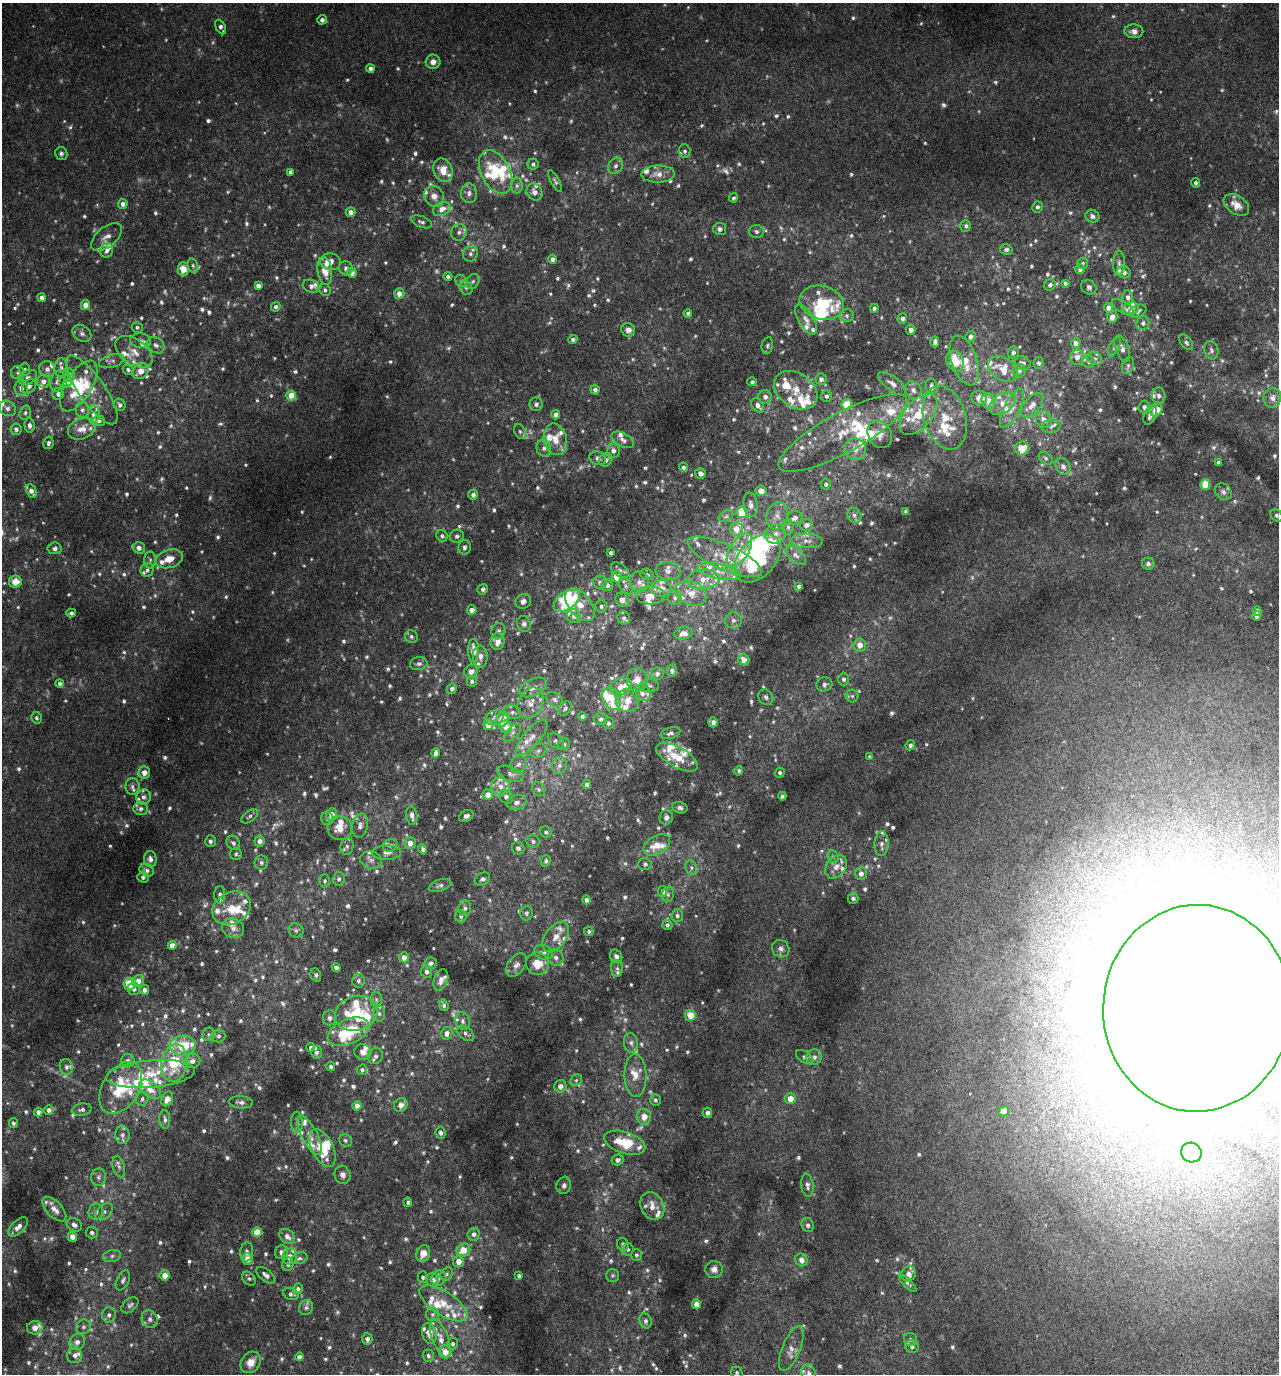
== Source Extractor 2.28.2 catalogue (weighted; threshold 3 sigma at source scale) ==
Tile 6 of 4 x 4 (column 2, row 2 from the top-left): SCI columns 1455-2731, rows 2793-4164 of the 5407 x 5580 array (HDU 1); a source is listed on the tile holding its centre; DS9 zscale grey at full resolution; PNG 1281 x 1376 px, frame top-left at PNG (2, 3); each listed source drawn as its Kron ellipse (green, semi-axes under 4 px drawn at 4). Shown black and unused: <1% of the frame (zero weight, under 2 of 3 exposures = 3% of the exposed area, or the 3 px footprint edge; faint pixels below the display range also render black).
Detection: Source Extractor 2.28.2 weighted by HDU 2 'WHT'; one run over the whole footprint, this tile lists its part. Background 0.0208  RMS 0.0078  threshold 0.0349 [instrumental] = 3 sigma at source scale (4.5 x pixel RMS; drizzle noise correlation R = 1.50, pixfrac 1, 0.0396/0.0396 arcsec/px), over >= 5 px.
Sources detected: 1236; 116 too faint to see at this stretch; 6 inside a brighter object's white glare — neither listed nor drawn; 180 inside a brighter listed object's ellipse — not listed separately; of the other 934, all 500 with FLUX_AUTO >= 1.64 (the completeness limit of this list) listed and drawn (434 fainter detections not listed), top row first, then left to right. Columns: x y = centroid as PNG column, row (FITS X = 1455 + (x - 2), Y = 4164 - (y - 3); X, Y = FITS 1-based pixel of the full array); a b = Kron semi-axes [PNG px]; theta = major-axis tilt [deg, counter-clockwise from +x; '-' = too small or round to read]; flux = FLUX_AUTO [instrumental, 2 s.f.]
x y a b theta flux
322 20 5 4 - 2.5
221 27 8 4 -62 2.9
1134 31 9 7 -2 4.5
433 62 7 7 - 3.9
370 68 4 4 - 2.9
685 151 6 6 - 1.9
61 154 6 6 - 2
533 164 5 5 - 1.7
616 166 8 7 - 2.5
443 170 12 9 -65 11
290 172 4 4 - 2.7
496 172 23 14 -62 35
658 174 17 8 1 7.3
555 181 12 4 -62 1.8
1195 183 5 4 - 1.9
517 186 8 6 89 2.1
534 192 9 7 -57 4.7
469 193 10 8 -84 3.8
434 196 11 9 -56 5.6
733 198 4 4 - 1.9
123 204 5 4 - 3.6
1236 205 14 9 -34 9.1
1037 207 5 5 - 1.9
442 209 9 6 25 5.8
350 212 5 4 - 3.8
1092 216 7 6 - 2.6
422 222 11 5 -20 2.1
966 226 6 5 - 2.2
720 229 6 6 - 3
459 232 8 8 - 3.4
756 232 7 6 - 2.2
107 237 18 10 40 6.7
1006 249 6 5 - 1.7
107 251 7 6 - 3.3
470 254 8 7 - 3
553 259 4 4 - 2.8
330 262 10 8 -11 6.9
1083 263 5 5 - 1.8
1119 263 12 6 87 2.9
193 266 7 5 -74 1.7
346 268 7 6 - 3.1
183 269 7 5 -89 12
1080 269 5 5 - 2.7
325 271 14 7 -82 12
1124 272 7 6 - 3.2
352 273 5 5 - 5.2
448 276 4 4 - 1.9
461 281 6 5 - 1.7
473 281 8 6 56 2
1065 283 4 3 - 1.7
1050 285 6 5 - 2.3
258 286 4 4 - 3.8
311 286 9 6 -20 3.3
1089 287 8 6 -41 2.4
466 288 8 6 -62 2.1
325 290 6 5 - 1.9
399 293 5 5 - 5.5
1128 297 7 5 -86 2.7
42 298 4 4 - 3.6
822 303 22 16 -16 40
85 305 5 4 - 6.8
276 307 5 4 - 1.7
1123 307 12 5 -31 2.3
874 308 4 4 - 2.2
1108 308 5 4 - 5.3
1131 309 8 6 18 6.6
1138 311 9 5 23 2.9
688 313 4 4 - 1.9
847 316 7 6 - 2.4
1112 317 6 5 - 5.1
902 318 5 5 - 2.8
806 319 17 7 -59 5.8
1143 323 7 6 - 2.4
137 327 5 5 - 1.7
628 330 7 6 - 4.2
911 330 5 4 - 3.5
82 333 10 7 -36 3.1
970 337 5 5 - 3.7
573 339 5 4 - 2.5
141 341 10 7 -2 3.1
935 342 5 4 - 2.8
1186 342 9 5 -52 2.2
1076 343 5 4 - 4.8
156 345 9 7 -39 3.4
767 345 8 5 79 1.7
1114 347 10 5 64 2
1122 349 14 6 -69 4.3
1211 350 9 7 -73 2.6
134 352 21 12 -34 10
1013 352 6 5 - 2.1
1077 357 7 6 - 5.1
1095 358 8 6 -40 2.4
112 361 13 6 16 3.1
955 361 11 8 -63 17
964 361 26 12 -71 16
1089 362 6 5 - 2.1
1023 363 8 6 -21 3.3
1039 363 5 5 - 2.1
1128 366 9 5 72 2.2
61 367 9 6 85 2.6
47 369 8 8 - 3.4
1003 369 16 11 -31 16
25 370 6 5 - 2.6
128 370 6 5 - 1.8
141 371 9 7 34 6.8
1019 371 7 6 - 2.4
18 373 6 6 - 2
69 375 7 6 - 3.9
28 377 10 6 24 2.9
821 379 6 5 - 3.3
44 381 6 6 - 3.6
57 381 11 7 76 3.9
65 382 6 6 - 3.6
752 382 5 4 - 1.7
892 384 17 7 -36 5.1
29 386 8 6 47 2.7
79 386 28 13 58 23
932 387 8 6 -75 3.8
21 388 8 6 -84 4.1
92 390 41 13 -55 19
595 390 4 4 - 2.9
796 390 23 17 -34 15
913 390 9 8 - 3.2
58 394 6 5 - 2.9
291 395 5 4 - 14
826 396 6 5 - 2.3
1159 396 8 6 -82 2.6
765 397 7 6 - 3.4
979 398 8 7 - 7.7
1272 398 10 8 72 4.6
989 401 8 7 - 8.3
536 404 7 6 - 2.3
847 404 5 5 - 24
1002 404 15 9 33 9.2
120 405 6 5 - 2.4
758 405 8 5 -53 3.8
1032 405 14 7 50 6
1144 407 6 6 - 3
7 408 9 7 -33 3.7
1012 408 21 7 62 8.7
82 410 8 6 -78 2.7
1156 410 7 6 - 12
25 413 7 5 74 1.8
94 414 8 6 84 3.4
918 414 24 13 49 23
556 415 4 4 - 3.1
1150 415 10 6 64 3.7
945 418 32 21 -73 27
1044 419 9 7 -56 5
99 421 6 5 - 1.9
30 425 7 5 -85 2.7
1051 426 9 6 9 3.1
16 429 6 5 - 2.3
82 429 14 10 23 7.8
520 431 8 5 -63 1.9
843 433 72 20 29 45
880 434 14 11 -59 7.3
555 439 16 11 -77 11
623 440 12 7 -28 3.7
48 443 6 5 - 2
544 448 8 7 - 3.2
855 449 11 10 - 6.4
1022 449 7 6 - 11
613 450 7 6 - 4.1
598 458 8 6 -24 3.1
1046 458 8 5 -40 1.8
606 460 7 6 - 2.8
1218 462 3 3 - 1.8
683 467 5 4 - 1.9
1063 467 9 7 -56 3.7
700 474 6 5 - 3.2
826 484 5 5 - 1.8
1205 484 5 5 - 17
31 491 7 5 -63 4.4
761 491 5 5 - 5.8
1223 492 9 7 -44 3.1
473 495 5 4 - 3
751 505 12 7 -82 3.8
906 511 4 4 - 1.8
742 512 6 5 - 24
854 515 8 6 -49 2.4
1276 515 7 5 -46 1.8
726 516 8 5 29 1.9
777 516 14 10 75 6.3
795 518 7 6 - 3.3
806 525 7 6 - 3.9
788 527 8 5 -89 2.3
736 529 7 6 - 6.9
776 534 10 9 - 5
442 536 6 5 - 2
457 536 7 6 - 2.1
806 541 16 7 -1 5.3
465 547 7 6 - 2.4
55 548 7 6 - 2.2
139 548 6 5 - 3.4
739 550 18 9 58 13
611 552 4 3 - 2.2
796 555 12 7 -44 3.9
725 557 40 12 -25 22
758 558 28 18 48 73
169 559 14 9 18 10
150 560 8 6 89 2.1
1148 564 6 6 - 2.2
147 570 7 6 - 2.3
620 570 10 6 -37 2.5
668 571 12 9 -6 4.7
719 572 22 7 -11 9.3
647 574 7 5 -19 1.6
617 577 5 5 - 12
703 579 16 10 7 10
15 582 6 6 - 11
600 582 7 6 - 3.1
639 582 10 9 - 4.9
607 585 6 5 - 3
626 586 9 6 -62 2.5
799 586 4 3 - 1.6
661 588 10 8 5 7
483 589 5 5 - 2.2
691 593 16 12 -21 11
650 595 15 9 -1 6.8
675 598 7 7 - 2.6
622 600 7 6 - 4.5
523 601 8 7 - 3.7
567 601 15 9 37 57
580 605 19 11 -51 13
601 606 6 5 - 1.9
472 610 5 5 - 4.4
1257 611 5 4 - 5.3
71 613 5 4 - 1.9
574 616 7 6 - 2.9
1256 616 4 4 - 2.8
624 618 6 6 - 2.1
733 620 8 8 - 3.1
524 624 8 6 -73 2.7
498 631 8 7 - 2.4
683 633 9 6 11 4.9
411 637 6 6 - 1.9
498 641 8 7 - 6.8
860 645 6 6 - 6.7
473 650 11 5 -90 8.5
480 656 11 7 -86 4.3
744 660 6 5 - 6.3
419 664 9 6 10 2.5
672 671 6 5 - 2.5
471 672 7 6 - 4
657 674 6 6 - 2.6
844 679 6 5 - 2.3
637 680 11 10 - 6.9
472 681 5 5 - 1.9
60 684 4 4 - 1.9
824 684 8 7 - 2.8
649 686 10 6 2 2.1
533 687 15 8 26 6.3
621 687 11 8 15 6.9
452 689 5 5 - 2.4
642 693 9 7 -19 4.5
852 696 6 6 - 1.7
766 697 8 6 -50 2.5
554 699 9 6 -34 2.6
612 699 12 8 -63 10
627 701 12 11 - 8.3
531 703 16 12 64 8.6
565 708 8 5 47 1.8
512 712 9 6 -16 2.6
582 717 4 4 - 2
36 718 6 5 - 1.8
495 718 9 7 20 3.5
502 719 8 6 59 11
601 719 6 6 - 2.2
713 722 5 4 - 3
608 723 6 5 - 1.9
488 725 5 5 - 8.8
506 727 6 6 - 6.2
513 733 11 5 47 2.3
670 733 10 5 16 2.8
532 737 22 8 49 7.8
556 741 10 6 -46 2.4
564 744 6 6 - 1.6
910 745 5 4 - 2.3
538 751 9 6 30 2.3
436 753 5 4 - 3.2
677 757 23 10 -29 18
870 757 4 3 - 1.9
518 764 9 7 54 3.7
559 765 8 7 - 3.3
739 771 5 4 - 1.8
144 772 6 6 - 5.7
780 773 5 4 - 1.8
510 774 13 7 -22 3.6
587 784 4 4 - 3.6
132 786 8 7 - 2.5
500 786 10 8 -24 5.8
539 789 7 5 -53 1.8
488 795 5 5 - 6.1
782 796 4 4 - 2
144 797 7 7 - 2.8
506 797 7 6 - 2.5
516 803 10 7 16 4.1
680 808 8 5 -15 2.2
141 809 7 6 - 3
331 815 6 5 - 7.1
250 816 9 5 37 2.3
412 816 9 5 -81 4.2
466 816 7 5 29 2.8
666 817 7 6 - 3.9
327 818 6 6 - 1.8
360 826 12 8 78 4.1
340 828 12 12 - 11
546 832 6 5 - 2
210 841 6 5 - 2.1
259 841 5 5 - 4.2
533 841 6 6 - 2.2
233 843 8 6 -51 2.3
410 843 6 5 - 6
881 844 12 7 87 3.7
390 845 8 6 24 2.2
657 845 14 9 30 12
347 846 8 6 79 2.6
518 848 6 6 - 2.5
423 849 5 4 - 2
387 853 14 7 2 3.7
236 854 6 6 - 1.7
833 857 7 5 -69 1.7
150 859 8 6 -84 3.6
371 860 11 8 -16 3.8
546 861 6 5 - 2.1
261 863 7 7 - 2.1
645 864 6 6 - 2.3
836 867 13 9 52 6.2
691 868 7 5 -71 2.1
147 870 8 6 -27 3
861 873 7 6 - 4
143 877 6 5 - 1.9
339 879 7 6 - 2.2
482 879 8 6 30 2.2
325 881 6 5 - 1.9
440 885 12 6 19 2.3
663 891 5 5 - 3.5
668 894 8 6 75 2.1
220 895 9 5 88 2
853 898 5 5 - 1.7
586 900 4 4 - 3
232 908 20 15 27 17
465 908 8 6 82 2.2
526 913 7 6 - 1.8
461 916 6 5 - 2.2
677 916 6 5 - 2.2
667 925 5 5 - 1.8
233 928 11 9 -21 5.4
296 930 7 7 - 2.2
589 931 5 4 - 1.8
556 937 17 10 53 8.9
172 945 4 4 - 7.1
781 949 9 8 - 3.4
544 952 10 7 -17 2.7
616 956 7 6 - 3.3
404 957 5 5 - 4.6
556 958 8 7 - 3.2
431 963 6 5 - 2.3
537 964 11 11 - 14
516 965 13 8 53 4.3
336 968 4 4 - 2.8
617 968 8 6 -88 2.2
427 972 6 5 - 2.4
316 975 7 5 -74 1.6
441 980 11 7 71 5
138 981 6 5 - 5.7
358 981 7 6 - 2.5
130 984 6 6 - 19
134 989 6 6 - 2.6
144 990 5 4 - 2.9
376 999 8 6 -88 1.9
444 1005 6 4 -71 2
1197 1008 103 94 87 7300
356 1013 21 17 19 39
379 1014 8 6 -89 2.6
690 1015 6 6 - 11
330 1018 7 7 - 2.5
463 1021 9 7 -77 2.6
348 1032 22 12 23 37
447 1033 6 5 - 4.3
466 1033 10 6 -38 2.6
208 1034 7 6 - 1.7
219 1036 7 6 - 2.2
631 1043 10 7 -82 3
183 1046 13 10 3 27
311 1047 4 4 - 2.2
316 1052 7 5 -88 1.9
363 1052 8 7 - 4.3
376 1056 8 7 - 2.6
805 1057 10 5 -34 2.1
814 1057 8 7 - 4.1
128 1061 7 7 - 2.7
192 1061 8 7 - 4
174 1063 19 13 80 33
66 1067 8 6 -77 2.1
331 1067 4 4 - 1.9
362 1070 5 5 - 2.1
151 1074 44 13 5 29
636 1075 21 11 -89 11
576 1080 6 5 - 1.7
560 1086 6 6 - 4.6
121 1088 28 18 58 32
150 1089 12 7 -38 7.7
142 1099 7 6 - 2.5
167 1099 7 5 69 7.3
790 1099 5 5 - 7.6
655 1100 6 5 - 1.8
241 1102 12 6 -4 3.5
401 1105 7 6 - 5.1
357 1106 5 4 - 5.1
49 1110 5 4 - 2.9
82 1110 10 6 9 2.5
1003 1111 5 5 - 4.5
38 1112 4 4 - 3.5
707 1113 5 5 - 2.8
644 1117 8 7 - 7.7
165 1119 9 5 -86 2.6
297 1122 10 5 -86 2.6
13 1123 5 4 - 2
441 1133 6 5 - 2.5
122 1135 9 7 -86 3.5
310 1135 22 8 -63 8.1
345 1140 7 6 - 1.9
625 1143 21 11 -17 29
322 1148 20 11 -64 23
1191 1152 10 9 - 7.5
617 1160 6 5 - 2.7
119 1167 11 6 -76 2.7
342 1175 9 8 - 3.8
99 1177 8 7 - 2.7
564 1185 9 7 72 2.7
807 1185 11 6 -83 3
408 1202 5 4 - 1.6
652 1206 15 11 -63 8
54 1209 15 7 -46 6.4
96 1212 8 7 - 3.2
104 1212 10 6 42 2.8
74 1225 8 6 -29 3.6
808 1225 7 6 - 2.5
18 1227 12 6 44 5.3
257 1232 5 5 - 15
92 1233 6 5 - 2.4
474 1234 6 6 - 3
287 1236 9 6 -44 4.2
72 1237 5 4 - 6.2
623 1244 6 5 - 2.3
628 1249 6 5 - 1.7
463 1250 7 6 - 11
247 1252 9 6 85 2.9
281 1252 7 6 - 3.2
423 1254 9 6 69 8.3
636 1255 6 5 - 1.8
112 1256 9 6 11 2.3
290 1256 8 7 - 5.2
299 1258 8 5 19 2
248 1259 6 5 - 7.4
801 1260 6 6 - 4.9
458 1261 6 5 - 6.6
288 1264 7 5 75 2
714 1269 8 8 - 3.9
447 1274 7 5 48 1.9
909 1274 8 7 - 4.8
164 1275 5 5 - 6.9
266 1275 11 5 -38 3.1
612 1275 6 6 - 1.7
519 1276 4 4 - 2.2
423 1277 6 5 - 1.8
249 1278 8 5 -48 1.7
439 1278 8 7 - 2.9
123 1280 11 6 64 2.5
432 1280 7 6 - 6.1
908 1283 11 4 -44 1.8
298 1289 5 5 - 2
291 1294 8 5 -19 1.9
443 1303 27 12 -33 16
696 1304 4 4 - 7.6
130 1305 10 6 40 2.2
306 1308 7 6 - 2.2
432 1314 6 6 - 1.7
109 1315 7 7 - 3
150 1319 9 7 -62 3.1
645 1321 7 6 - 2.6
83 1327 8 7 - 2.4
35 1328 8 7 - 5.2
429 1333 10 7 -76 7.6
367 1339 6 5 - 3.2
440 1339 20 8 -68 7.5
910 1339 6 6 - 2
77 1342 8 7 - 4.3
453 1344 6 5 - 1.9
912 1346 7 6 - 2.7
791 1348 24 9 68 7.3
445 1352 6 6 - 7.5
75 1355 8 7 - 3.5
428 1356 6 5 - 2
299 1357 4 4 - 3
251 1362 11 9 53 7.9
737 1373 6 5 - 1.7
809 1373 9 7 -78 3.3
Isophote crosses this tile's border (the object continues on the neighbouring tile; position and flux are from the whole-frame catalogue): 2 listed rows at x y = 1197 1008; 809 1373